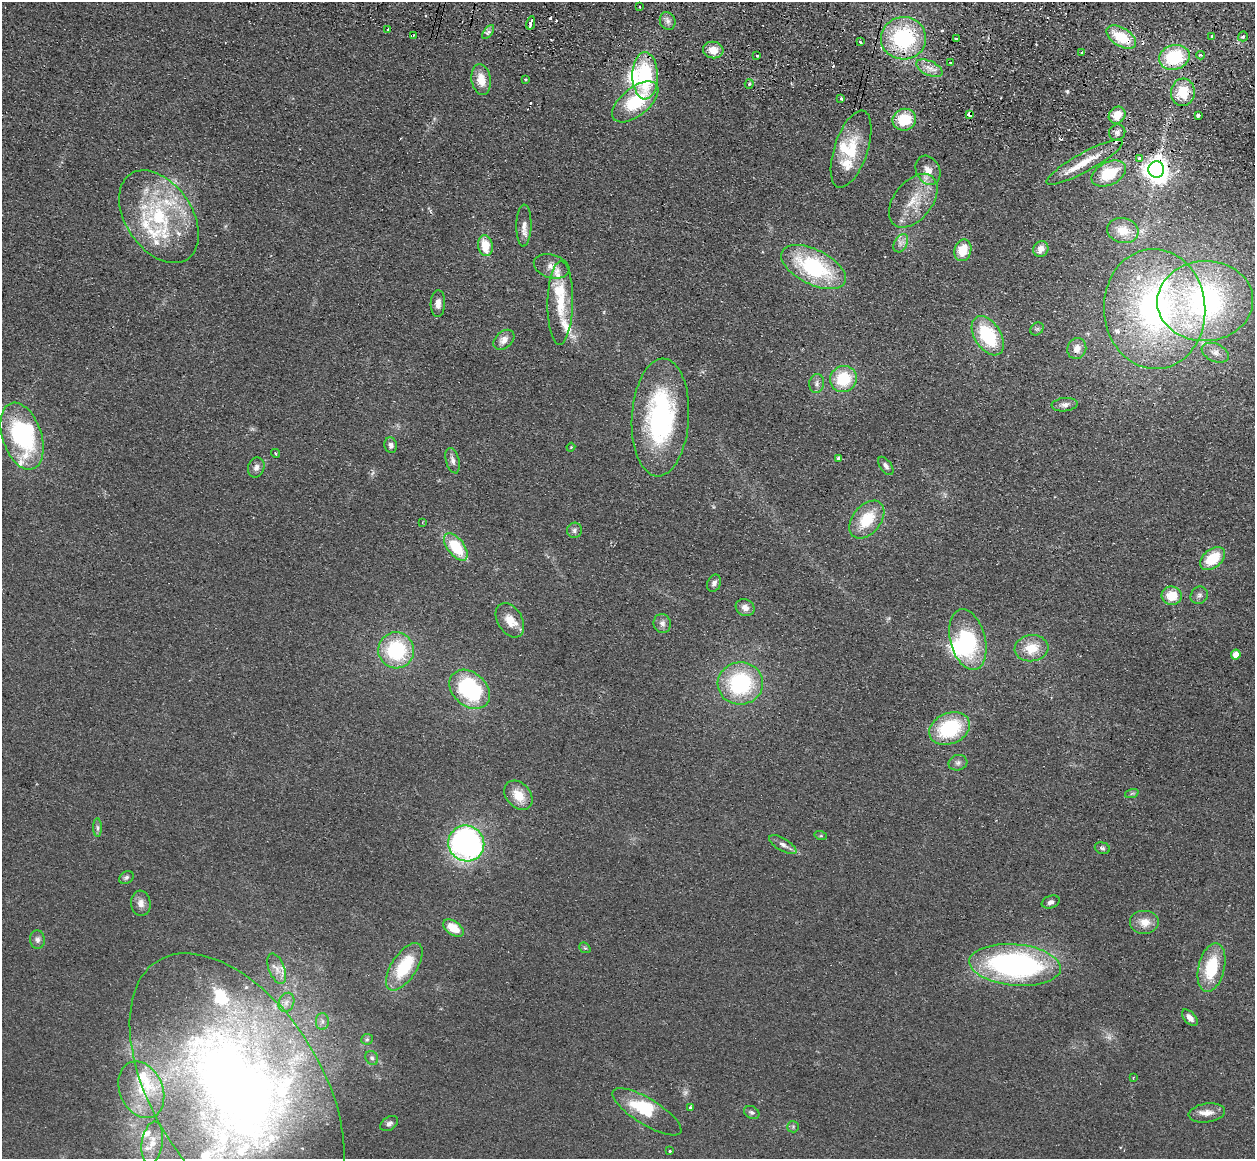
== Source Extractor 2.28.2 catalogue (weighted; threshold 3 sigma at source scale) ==
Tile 10 of 4 x 4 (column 2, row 3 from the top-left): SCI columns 1269-2521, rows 1494-2650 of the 5043 x 5143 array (HDU 1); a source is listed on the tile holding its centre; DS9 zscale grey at full resolution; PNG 1257 x 1161 px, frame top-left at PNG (2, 2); each listed source drawn as its Kron ellipse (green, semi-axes under 4 px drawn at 4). Shown black and unused: <1% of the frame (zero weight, under 2 of 3 exposures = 3% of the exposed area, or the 3 px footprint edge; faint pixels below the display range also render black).
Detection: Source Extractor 2.28.2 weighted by HDU 2 'WHT'; one run over the whole footprint, this tile lists its part. Background 0.0726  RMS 0.0098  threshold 0.044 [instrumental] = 3 sigma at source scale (4.5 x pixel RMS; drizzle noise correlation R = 1.50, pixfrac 1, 0.05/0.05 arcsec/px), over >= 5 px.
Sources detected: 162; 1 too faint to see at this stretch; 3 inside a brighter object's white glare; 10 cosmic-ray / hot-pixel residue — neither listed nor drawn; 27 inside a brighter listed object's ellipse — not listed separately; the other 121 listed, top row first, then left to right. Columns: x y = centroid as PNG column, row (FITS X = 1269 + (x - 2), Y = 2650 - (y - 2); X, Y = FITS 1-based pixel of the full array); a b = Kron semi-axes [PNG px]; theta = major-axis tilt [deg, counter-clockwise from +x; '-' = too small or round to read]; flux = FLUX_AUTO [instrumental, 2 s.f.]
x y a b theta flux
639 7 3 2 - 1.5
668 21 9 7 -65 4.2
531 23 7 3 78 16
388 29 3 3 - 2.4
488 32 8 4 52 2.4
413 35 3 2 - 1.3
1243 36 5 5 - 3
1121 37 16 9 -32 38
1211 37 3 3 - 2.1
903 38 22 21 - 100
956 38 3 3 - 2.4
860 42 3 3 - 1.6
713 50 10 8 -6 12
1082 53 3 3 - 1.3
1200 55 4 3 - 1.8
757 56 3 3 - 2.1
1174 57 15 12 15 65
950 62 3 3 - 2.2
929 68 14 7 -25 7.8
645 76 23 13 -89 79
525 79 3 3 - 2.4
481 80 15 9 -81 15
749 84 5 4 - 2.7
1183 92 13 12 - 26
841 99 3 3 - 6.2
635 102 27 14 39 57
969 114 4 3 - 12
1117 115 9 7 49 14
1199 115 3 3 - 22
904 120 12 11 - 33
1117 133 8 7 - 4.3
851 149 40 16 71 39
1139 158 3 3 - 8.4
1084 162 43 9 29 22
1156 169 8 8 - 1000
928 170 15 11 -63 11
1109 174 18 11 26 37
913 201 31 19 51 31
159 217 51 33 -56 110
524 226 21 7 89 7.7
1123 231 16 12 -14 17
901 243 10 6 61 4.8
485 246 10 7 -79 23
1041 249 8 7 - 7.4
963 250 11 8 73 22
552 266 18 11 -17 11
813 267 35 17 -27 100
1205 301 48 40 3 240
560 303 42 12 89 35
438 304 13 7 88 6.8
1155 309 60 51 -86 300
1037 329 7 6 - 1.9
988 336 22 13 -58 63
504 340 12 8 42 8
1077 348 11 9 72 8.6
1215 353 14 9 -24 7
843 379 13 12 - 42
817 383 9 7 81 3.9
1065 405 13 6 6 4.6
660 417 59 28 87 160
22 436 35 19 -72 130
391 445 8 6 -82 3.4
571 447 4 3 - 0.79
276 453 4 4 - 1.4
838 458 3 3 - 2.6
453 461 13 6 -74 4.6
886 466 10 5 -54 3.3
256 467 10 8 70 5
867 520 22 14 50 35
422 522 3 3 - 0.89
574 530 7 7 - 3.2
456 547 16 8 -52 47
1213 559 14 9 40 32
714 583 9 6 65 4
1199 595 9 8 - 3.8
1172 596 10 9 - 20
745 608 10 8 -29 6.3
510 620 19 12 -59 15
662 623 10 8 -71 4.7
968 640 31 17 -75 74
1031 648 17 13 7 21
396 650 18 18 - 76
1236 655 5 5 - 13
740 683 23 21 8 98
470 689 23 16 -42 96
950 729 21 15 22 70
958 763 9 7 15 4
1132 793 7 4 20 1.5
518 795 16 12 -50 18
98 828 9 4 -89 2.5
821 836 6 4 -18 1.3
466 843 18 17 - 280
783 845 15 6 -31 5.1
1102 848 8 5 -17 2.2
126 877 8 6 33 2.4
1051 902 9 6 22 3.7
141 903 13 9 -84 6.9
1145 922 15 12 0 12
453 928 11 6 -34 19
37 940 9 7 -85 3.8
585 948 6 4 -41 1.6
1015 965 46 20 -5 260
404 967 27 12 57 49
1211 968 25 13 76 46
277 969 16 8 -69 7.9
286 1002 10 7 65 5.6
1190 1018 10 5 -47 6.2
322 1021 8 6 89 3.8
367 1039 6 5 - 1.7
372 1058 7 6 - 2.8
1133 1078 3 2 - 0.87
237 1089 150 85 -58 990
141 1090 29 21 -66 36
690 1108 3 3 - 4.2
647 1112 40 13 -32 44
752 1112 8 6 -31 2.7
1207 1113 18 9 8 10
389 1123 10 6 32 3.6
793 1127 6 5 - 1.9
152 1143 21 10 81 16
670 1151 3 3 - 3.8
Overlapping masked pixels (flux is a lower limit): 4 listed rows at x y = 1121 37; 903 38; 969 114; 1156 169
Unlisted compact peaks at least as high as the median listed source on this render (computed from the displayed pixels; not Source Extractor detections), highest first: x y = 1067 91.